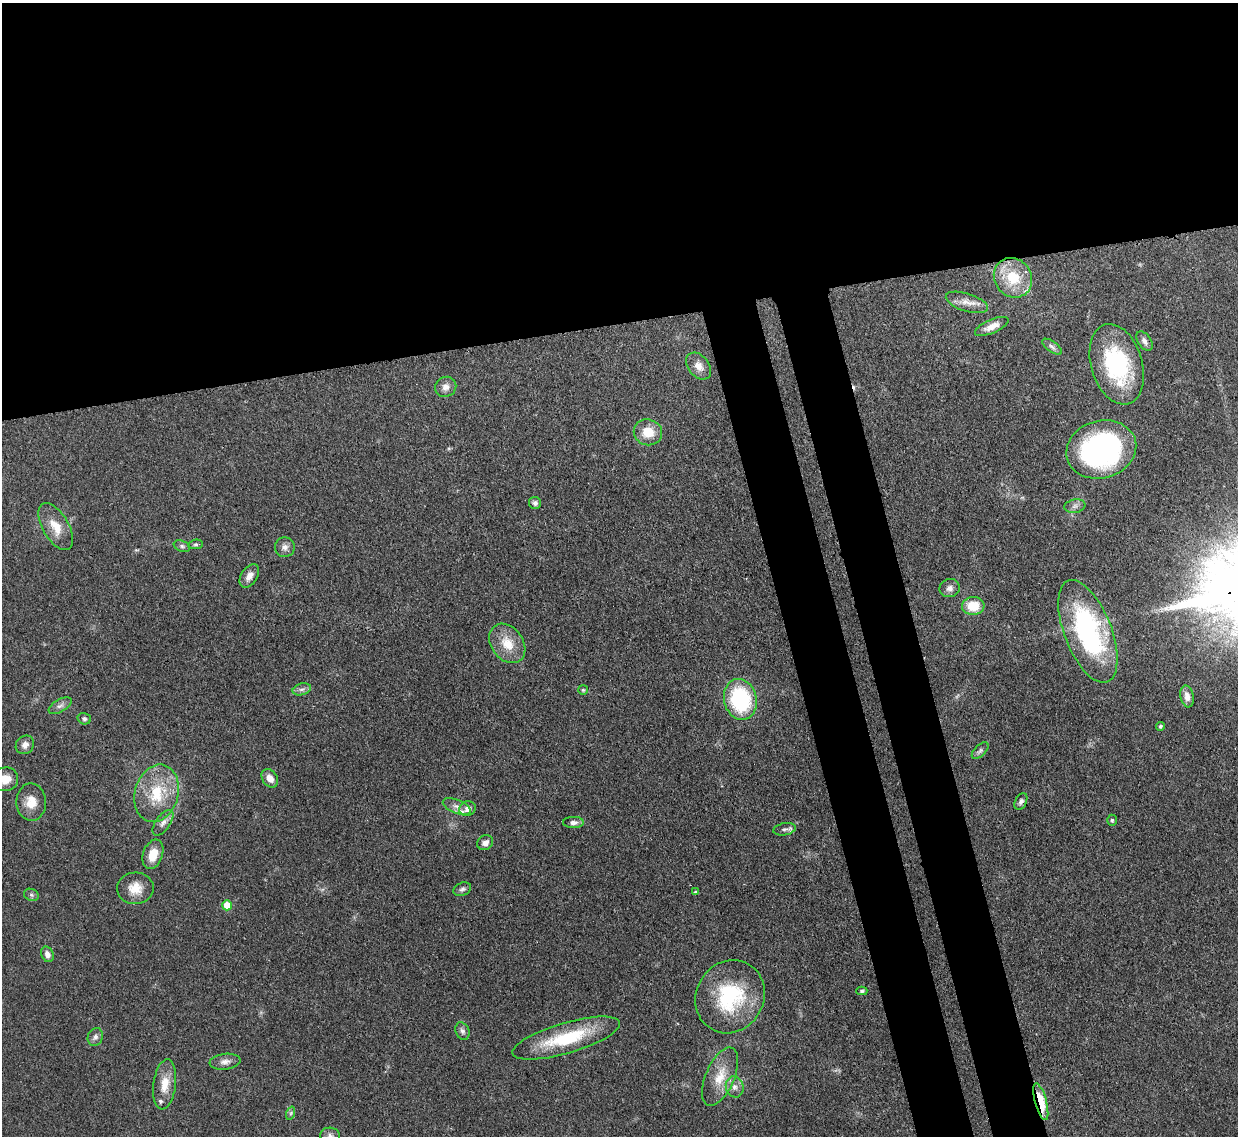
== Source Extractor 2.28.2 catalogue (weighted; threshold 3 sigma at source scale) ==
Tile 2 of 4 x 4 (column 2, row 1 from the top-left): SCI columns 1318-2553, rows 3624-4757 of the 5109 x 5092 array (HDU 1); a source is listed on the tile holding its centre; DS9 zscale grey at full resolution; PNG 1240 x 1138 px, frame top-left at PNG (2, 3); each listed source drawn as its Kron ellipse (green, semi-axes under 4 px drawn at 4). Shown black and unused: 35% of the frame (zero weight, under 3 of 4 exposures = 9% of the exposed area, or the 3 px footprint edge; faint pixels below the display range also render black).
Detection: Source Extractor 2.28.2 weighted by HDU 2 'WHT'; one run over the whole footprint, this tile lists its part. Background 0.114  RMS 0.0048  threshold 0.0217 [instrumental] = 3 sigma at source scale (4.5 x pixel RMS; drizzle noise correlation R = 1.50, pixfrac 1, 0.05/0.05 arcsec/px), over >= 5 px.
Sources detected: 65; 1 too faint to see at this stretch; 1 cosmic-ray / hot-pixel residue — neither listed nor drawn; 2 inside a brighter listed object's ellipse — not listed separately; the other 61 listed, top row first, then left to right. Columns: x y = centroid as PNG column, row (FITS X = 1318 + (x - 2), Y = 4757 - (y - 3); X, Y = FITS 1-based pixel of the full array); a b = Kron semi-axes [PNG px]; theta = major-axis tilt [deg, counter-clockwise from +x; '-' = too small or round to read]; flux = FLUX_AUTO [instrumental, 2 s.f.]
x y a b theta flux
1013 278 20 18 -53 17
967 302 22 9 -18 5.1
992 326 18 6 24 4.7
1144 341 11 6 -55 2.1
1052 347 12 5 -35 1.6
1117 364 41 25 -73 45
699 366 15 10 -50 4.5
446 387 11 10 - 3.2
648 432 14 13 - 9.2
1101 449 35 28 16 110
535 503 6 6 - 1.3
1075 506 10 6 10 1.9
56 527 26 13 -60 8.7
196 544 7 4 6 0.88
182 546 8 5 -22 1.1
285 547 10 10 - 2.5
249 576 13 8 57 3.4
950 588 10 9 - 2.6
973 606 11 9 4 11
1088 631 54 23 -69 82
507 643 21 16 -54 10
302 689 9 6 16 1.7
583 690 5 5 - 0.68
1187 696 11 6 -80 3.2
740 699 21 16 -77 48
60 706 13 6 29 2
84 719 7 5 -16 1.3
1160 726 4 4 - 0.92
25 745 10 8 48 2.5
980 751 10 5 45 1.3
270 778 10 7 -57 3.8
5 779 13 12 - 6
157 793 29 21 74 20
1021 801 9 5 64 1.4
31 802 19 15 -88 7.3
457 806 15 7 -22 3.1
468 809 8 7 - 4.1
1112 820 5 4 - 0.87
573 822 10 5 1 2
163 823 15 7 55 2.7
784 829 11 6 10 1.7
485 843 8 7 - 2.6
153 854 15 10 71 8.2
135 888 18 16 3 7.7
462 889 9 6 21 1.4
696 892 4 3 - 1.9
31 895 8 6 -22 1.2
227 905 5 5 - 8.6
47 954 8 6 -65 2.4
862 991 5 4 - 0.86
730 997 37 34 60 43
462 1031 9 7 -65 1.5
95 1037 9 7 65 1.8
566 1038 56 15 16 30
225 1062 15 8 7 3
720 1077 31 14 67 12
165 1084 25 11 83 8.1
735 1087 10 8 -75 3.1
1041 1102 19 5 -75 15
291 1113 7 4 71 0.9
330 1136 10 8 -5 1.9
Overlapping masked pixels (flux is a lower limit): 1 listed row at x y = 1041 1102
Isophote crosses this tile's border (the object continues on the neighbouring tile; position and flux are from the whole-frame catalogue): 2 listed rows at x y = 5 779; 330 1136